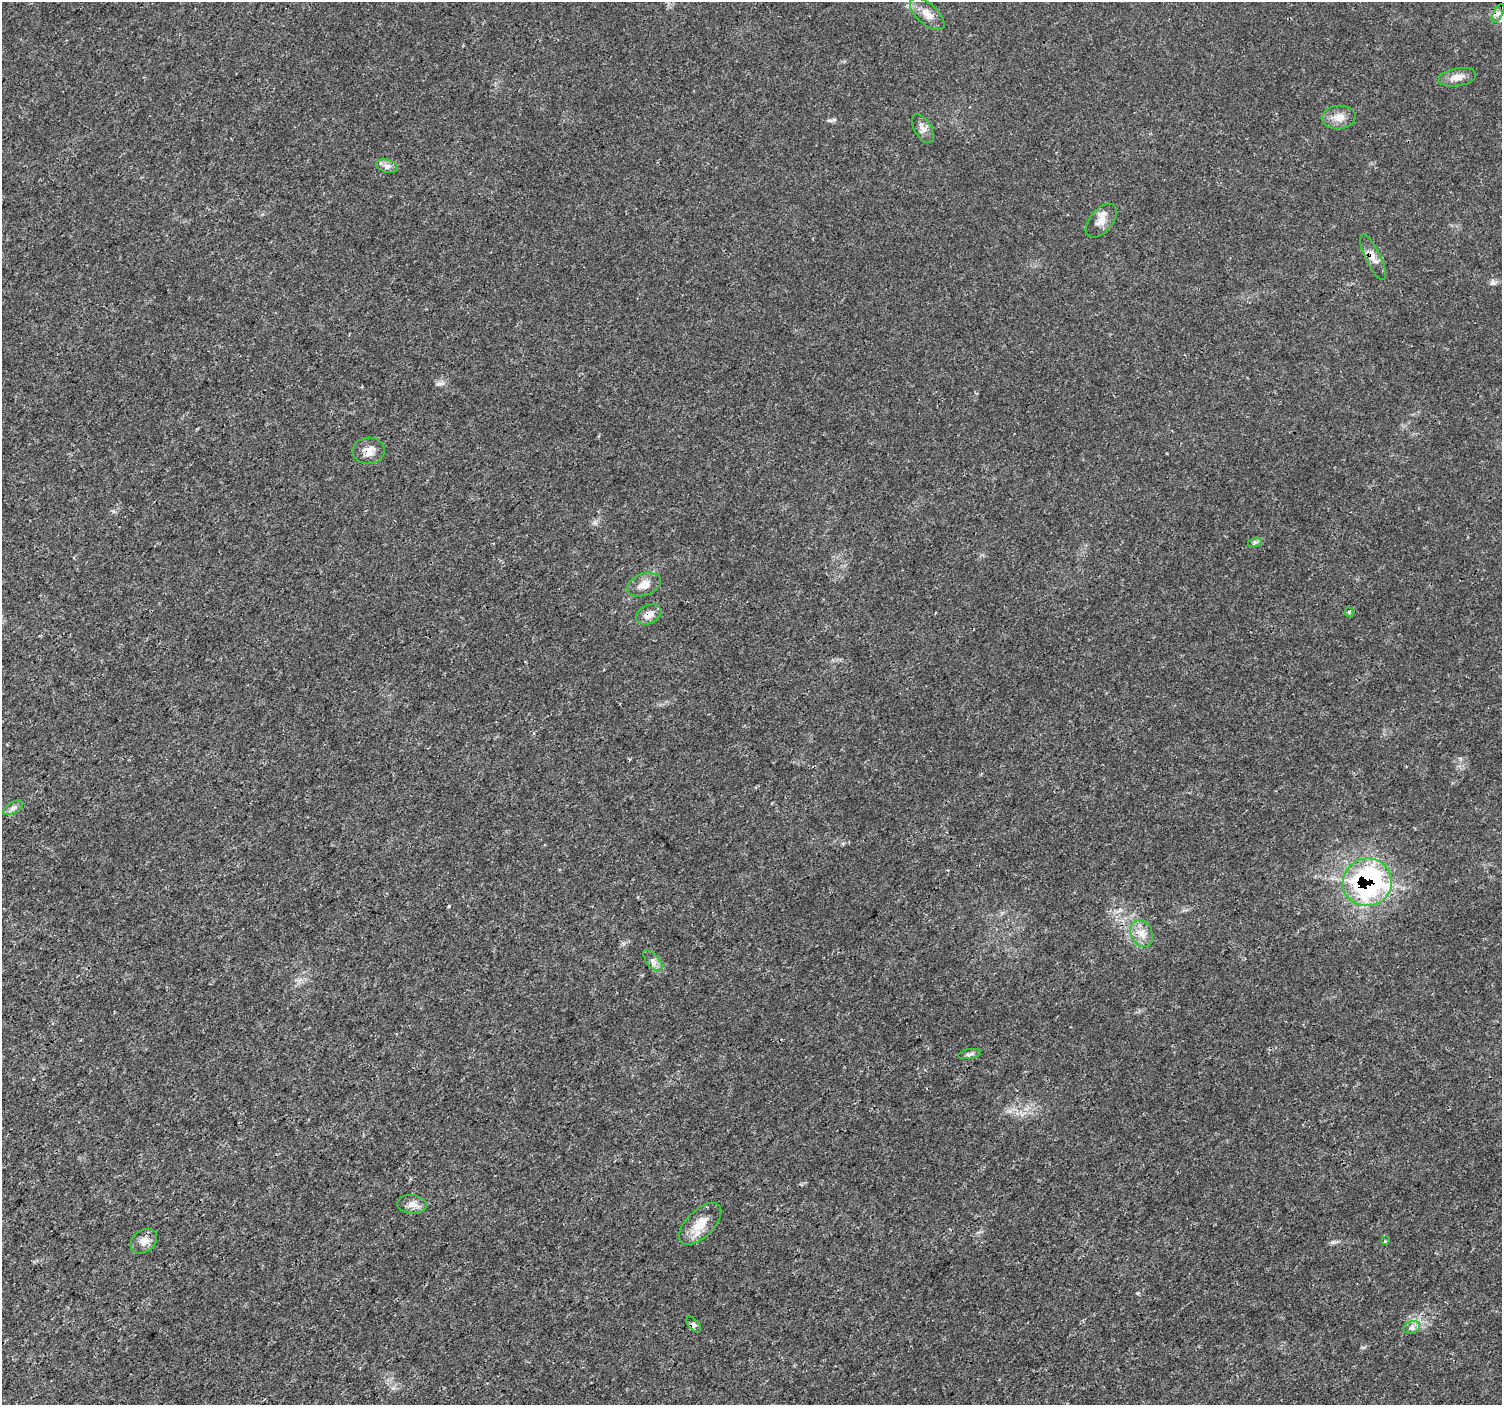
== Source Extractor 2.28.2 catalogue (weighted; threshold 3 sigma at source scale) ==
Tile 7 of 4 x 4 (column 3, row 2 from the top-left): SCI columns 3007-4506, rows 3017-4419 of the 6007 x 5966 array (HDU 1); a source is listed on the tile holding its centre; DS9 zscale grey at full resolution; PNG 1504 x 1407 px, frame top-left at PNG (2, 2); each listed source drawn as its Kron ellipse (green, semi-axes under 4 px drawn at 4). Shown black and unused: <1% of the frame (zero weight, under 3 of 4 exposures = <1% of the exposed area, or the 3 px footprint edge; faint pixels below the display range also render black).
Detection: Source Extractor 2.28.2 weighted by HDU 2 'WHT'; one run over the whole footprint, this tile lists its part. Background 0.00477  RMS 0.0014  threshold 0.00631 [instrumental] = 3 sigma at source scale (4.5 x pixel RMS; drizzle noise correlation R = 1.50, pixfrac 1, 0.0396/0.0396 arcsec/px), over >= 5 px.
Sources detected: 25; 1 cosmic-ray / hot-pixel residue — neither listed nor drawn; the other 24 listed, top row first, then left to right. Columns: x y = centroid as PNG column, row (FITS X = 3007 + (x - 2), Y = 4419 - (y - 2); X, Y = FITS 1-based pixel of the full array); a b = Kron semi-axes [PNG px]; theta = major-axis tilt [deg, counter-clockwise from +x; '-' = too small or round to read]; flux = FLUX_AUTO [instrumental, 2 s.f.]
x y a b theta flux
1498 13 10 4 63 0.46
927 14 21 10 -42 1.5
1457 77 19 9 10 1.3
1339 117 17 11 4 1.5
923 129 16 8 -60 0.82
387 166 11 6 -15 0.58
1101 221 20 11 50 1.3
1373 257 25 7 -64 1.2
369 451 16 13 2 1.4
1255 542 7 4 18 0.28
644 585 17 11 20 1.4
1349 612 5 4 - 0.25
649 615 13 9 26 1.1
13 808 11 5 30 0.49
1367 882 24 23 - 29
1142 933 14 10 -68 1.4
653 961 13 6 -49 0.69
970 1054 11 5 10 0.36
412 1204 15 9 -6 0.99
700 1224 26 13 44 2.6
144 1241 14 10 37 1.1
1385 1241 4 3 - 0.18
694 1324 10 5 -47 0.41
1412 1327 8 6 18 0.51
Overlapping masked pixels (flux is a lower limit): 3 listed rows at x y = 369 451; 649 615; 1367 882